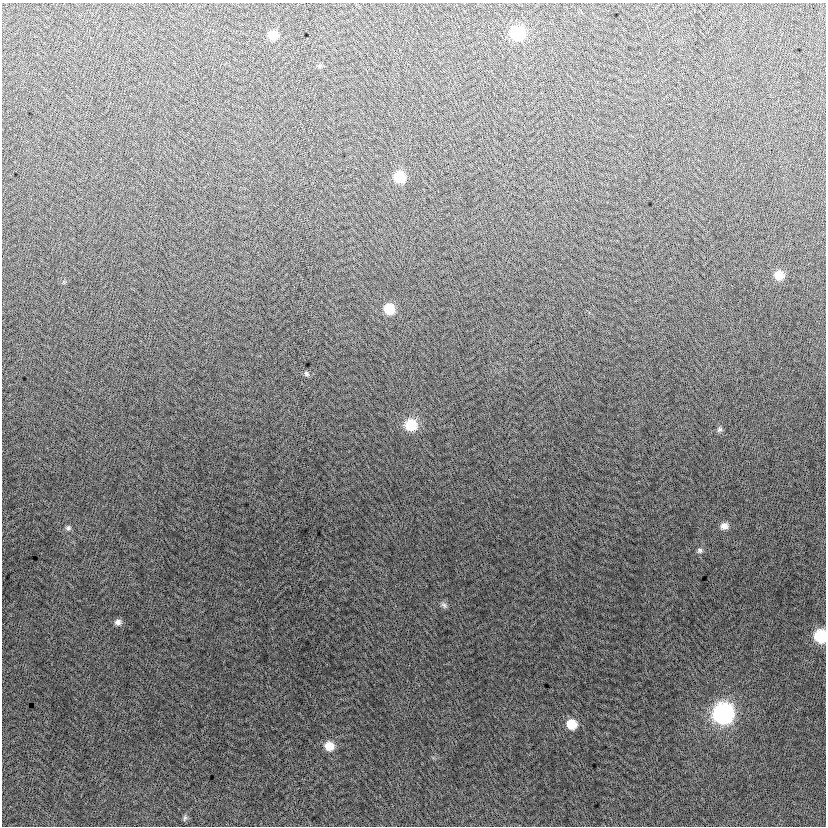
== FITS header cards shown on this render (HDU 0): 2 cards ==
NAXIS1  =                  824
NAXIS2  =                  824

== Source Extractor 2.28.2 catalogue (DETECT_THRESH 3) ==
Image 824 x 824 px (HDU 0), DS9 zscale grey, 1 PNG px = 1 image px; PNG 828 x 828 px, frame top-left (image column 1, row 824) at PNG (2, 3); no overlay
Background -6.02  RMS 13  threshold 38.1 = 3 sigma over >= 5 px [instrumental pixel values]
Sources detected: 19; all 19 listed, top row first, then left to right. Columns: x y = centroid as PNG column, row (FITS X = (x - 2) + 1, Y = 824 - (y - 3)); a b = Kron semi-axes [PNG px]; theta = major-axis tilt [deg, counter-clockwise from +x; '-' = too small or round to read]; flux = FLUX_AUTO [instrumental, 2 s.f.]
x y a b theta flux
517 33 10 9 - 61000
273 35 9 8 - 13000
319 66 6 5 - 1300
399 177 9 8 - 26000
779 275 9 9 - 13000
389 309 9 9 - 20000
306 374 7 6 - 2100
411 425 11 11 - 28000
719 429 8 7 - 2300
724 526 10 8 15 5400
68 528 7 6 - 2200
700 550 7 6 - 2100
444 605 9 6 -39 2600
118 622 8 7 - 3800
820 636 10 9 - 43000
723 713 11 11 - 280000
571 724 9 9 - 19000
329 746 10 9 - 13000
185 818 8 5 68 1900
At the frame edge (FLAGS 8, measured only in part): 1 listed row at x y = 820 636